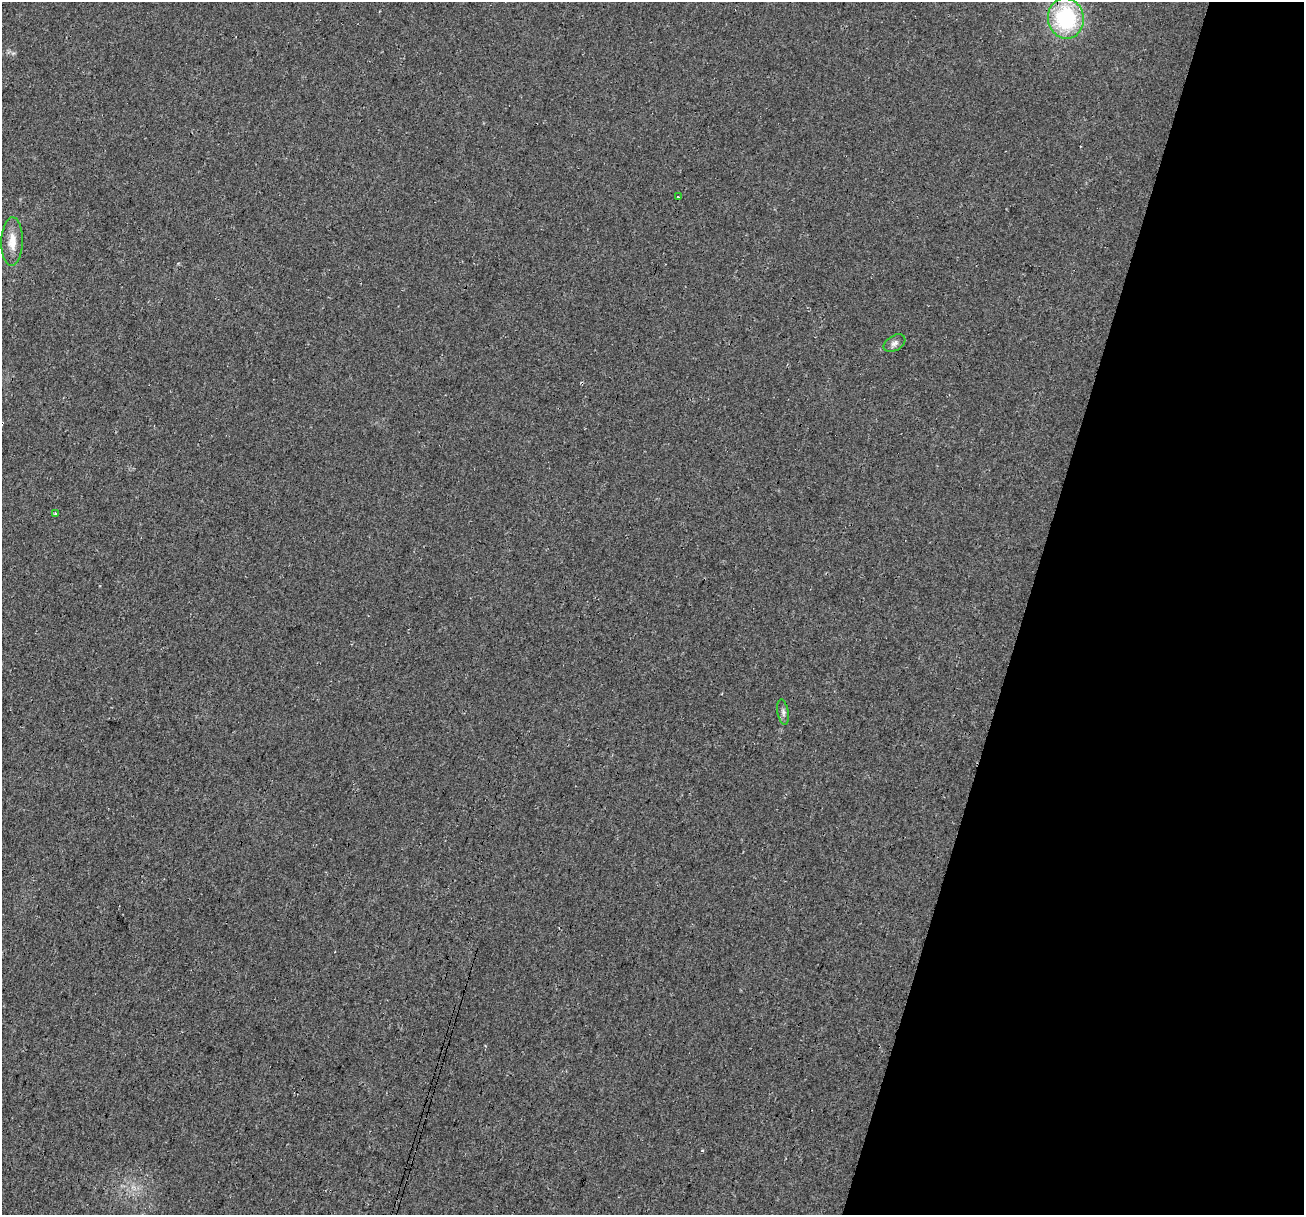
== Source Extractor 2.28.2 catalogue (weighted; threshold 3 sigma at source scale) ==
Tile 8 of 4 x 4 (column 4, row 2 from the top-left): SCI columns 3922-5223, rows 2699-3911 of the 5250 x 5459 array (HDU 1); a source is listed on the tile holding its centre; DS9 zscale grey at full resolution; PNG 1306 x 1217 px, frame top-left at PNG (2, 2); each listed source drawn as its Kron ellipse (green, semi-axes under 4 px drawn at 4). Shown black and unused: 21% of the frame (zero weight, under 3 of 4 exposures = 5% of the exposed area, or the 3 px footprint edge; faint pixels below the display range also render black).
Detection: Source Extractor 2.28.2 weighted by HDU 2 'WHT'; one run over the whole footprint, this tile lists its part. Background 0.0167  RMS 0.0067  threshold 0.03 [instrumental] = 3 sigma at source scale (4.5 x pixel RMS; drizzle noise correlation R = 1.50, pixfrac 1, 0.0396/0.0396 arcsec/px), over >= 5 px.
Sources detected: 6; all 6 listed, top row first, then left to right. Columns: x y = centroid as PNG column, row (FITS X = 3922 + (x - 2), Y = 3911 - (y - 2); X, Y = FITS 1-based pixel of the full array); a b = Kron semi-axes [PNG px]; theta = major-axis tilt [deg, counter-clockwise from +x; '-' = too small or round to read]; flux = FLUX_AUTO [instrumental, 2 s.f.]
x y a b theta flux
1066 18 20 18 -80 64
678 197 3 3 - 5
12 242 24 11 89 9.1
894 343 12 7 32 2.8
55 514 3 3 - 1.3
783 712 13 5 -80 2.4